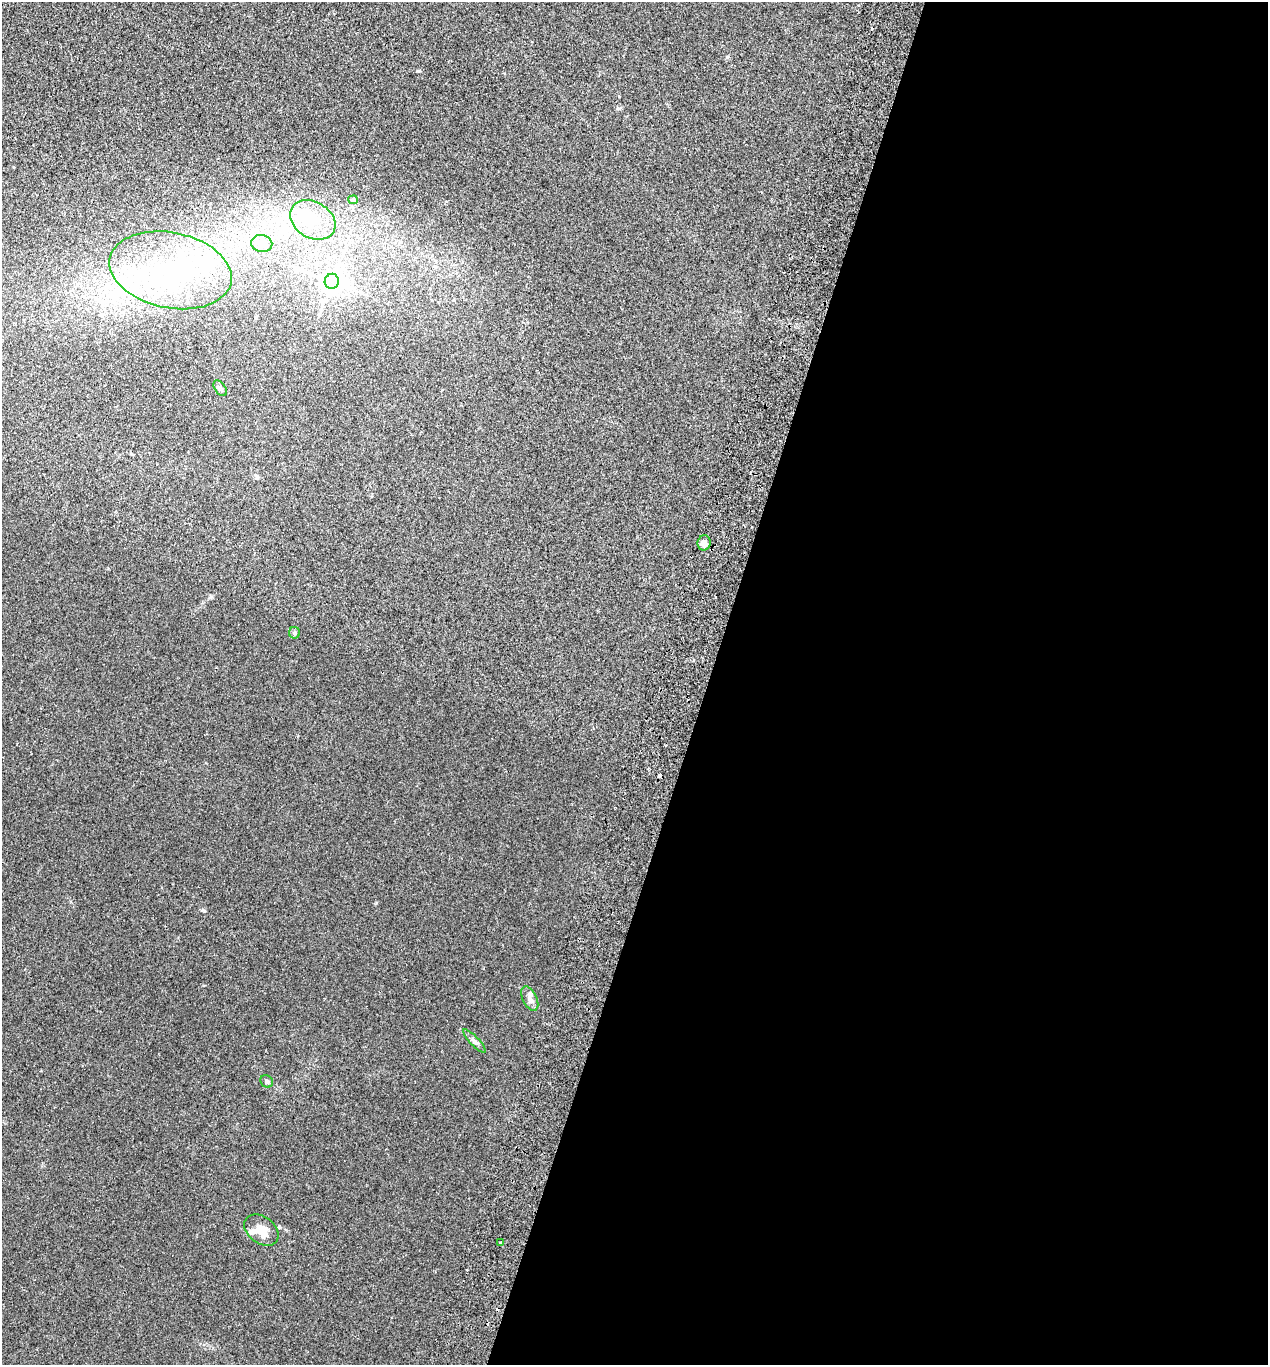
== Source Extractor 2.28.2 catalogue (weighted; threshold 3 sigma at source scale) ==
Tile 12 of 4 x 4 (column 4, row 3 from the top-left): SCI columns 3987-5252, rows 1387-2749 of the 5573 x 5497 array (HDU 1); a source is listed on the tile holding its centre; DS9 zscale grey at full resolution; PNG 1270 x 1367 px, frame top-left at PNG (2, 2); each listed source drawn as its Kron ellipse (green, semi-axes under 4 px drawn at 4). Shown black and unused: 44% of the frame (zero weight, under 2 of 3 exposures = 3% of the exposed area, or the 3 px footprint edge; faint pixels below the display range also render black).
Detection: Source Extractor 2.28.2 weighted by HDU 2 'WHT'; one run over the whole footprint, this tile lists its part. Background 0.0226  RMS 0.0068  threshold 0.0306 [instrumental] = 3 sigma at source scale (4.5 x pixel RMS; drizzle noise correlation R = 1.50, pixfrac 1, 0.05/0.05 arcsec/px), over >= 5 px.
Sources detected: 21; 1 inside a brighter object's white glare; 4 cosmic-ray / hot-pixel residue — neither listed nor drawn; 3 inside a brighter listed object's ellipse — not listed separately; the other 13 listed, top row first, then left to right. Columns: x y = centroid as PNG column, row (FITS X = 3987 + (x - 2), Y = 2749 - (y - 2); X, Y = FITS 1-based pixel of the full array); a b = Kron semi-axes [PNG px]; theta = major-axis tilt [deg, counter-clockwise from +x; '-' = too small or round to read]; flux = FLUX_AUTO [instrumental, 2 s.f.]
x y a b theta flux
353 200 5 4 - 0.77
313 220 24 18 -31 19
262 243 10 8 -10 5.2
171 270 62 38 -11 110
332 281 7 7 - 530
220 388 9 5 -55 1.6
704 543 7 6 - 3.6
294 633 5 5 - 1.6
530 998 13 7 -64 3.1
474 1041 15 4 -47 2.1
267 1081 7 6 - 1.4
261 1230 19 13 -36 8.2
501 1243 3 3 - 1.5
Unlisted compact peaks at least as high as the median listed source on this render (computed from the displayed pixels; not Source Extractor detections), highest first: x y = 204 911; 418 71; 376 903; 727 57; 211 597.